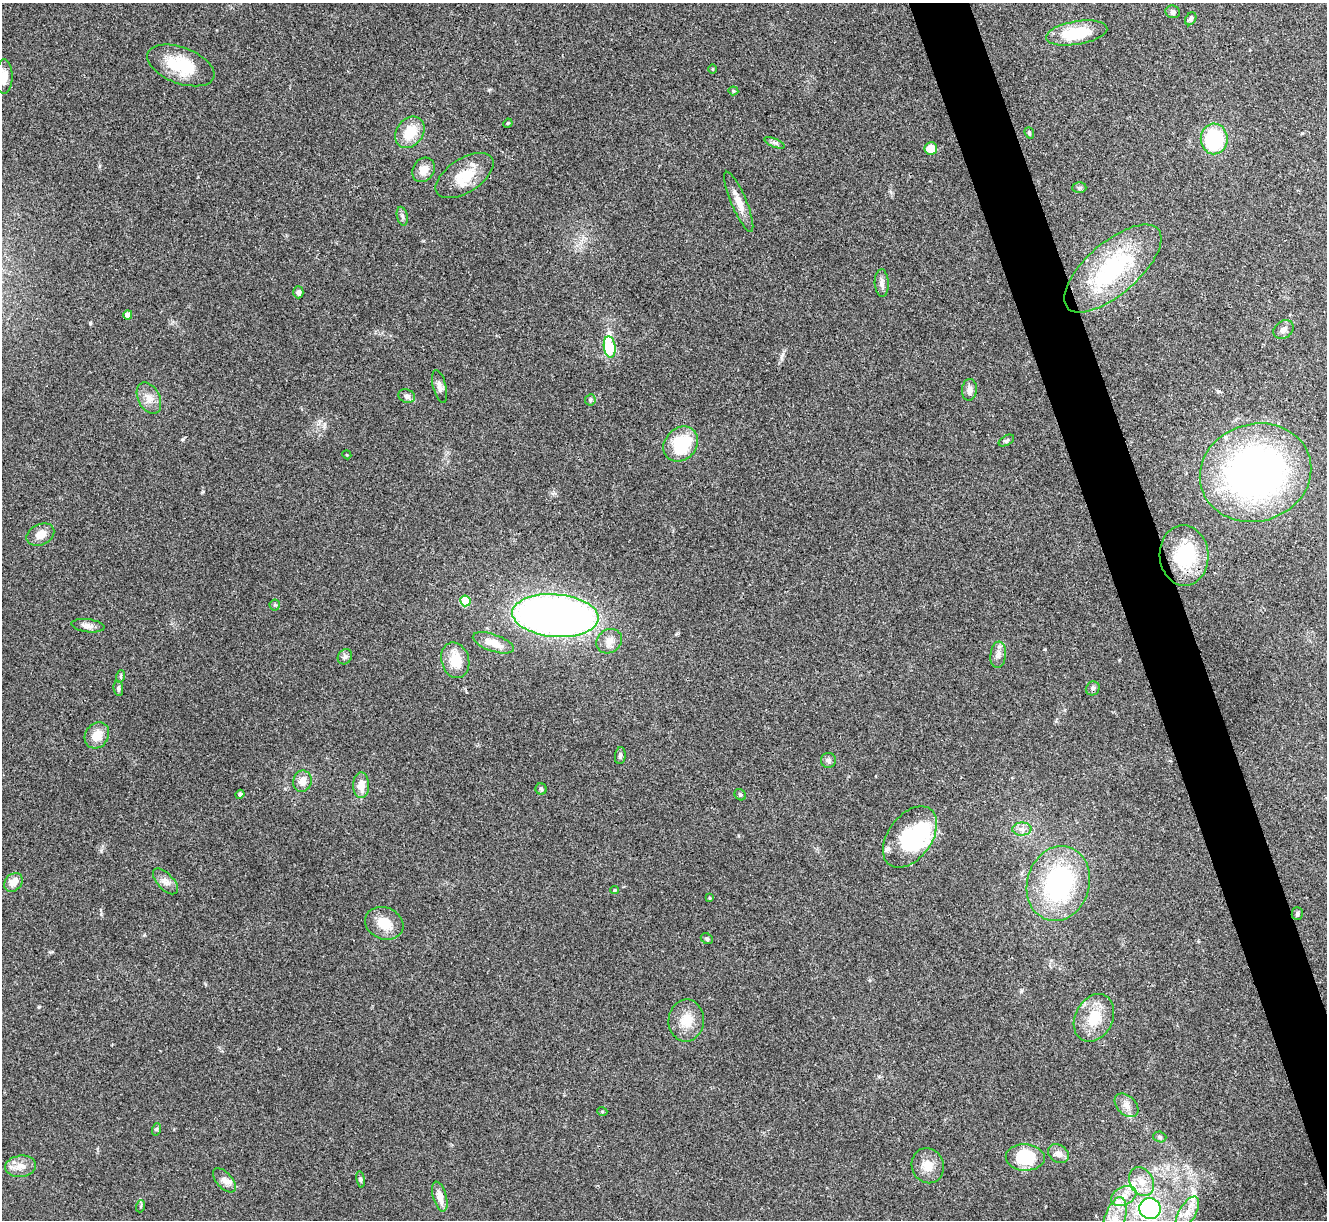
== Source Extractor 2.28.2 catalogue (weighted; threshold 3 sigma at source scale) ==
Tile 6 of 4 x 4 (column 2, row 2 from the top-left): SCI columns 1326-2650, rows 2581-3798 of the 5300 x 5287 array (HDU 1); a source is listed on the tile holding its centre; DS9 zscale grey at full resolution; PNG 1329 x 1222 px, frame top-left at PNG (2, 3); each listed source drawn as its Kron ellipse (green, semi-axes under 4 px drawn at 4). Shown black and unused: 4% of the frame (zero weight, under 3 of 4 exposures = <1% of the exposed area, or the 3 px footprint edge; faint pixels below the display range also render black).
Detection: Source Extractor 2.28.2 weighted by HDU 2 'WHT'; one run over the whole footprint, this tile lists its part. Background 0.0571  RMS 0.0056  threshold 0.0253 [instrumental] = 3 sigma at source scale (4.5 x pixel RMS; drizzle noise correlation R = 1.50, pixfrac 1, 0.05/0.05 arcsec/px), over >= 5 px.
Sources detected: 93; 3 inside a brighter object's white glare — neither listed nor drawn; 6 inside a brighter listed object's ellipse — not listed separately; the other 84 listed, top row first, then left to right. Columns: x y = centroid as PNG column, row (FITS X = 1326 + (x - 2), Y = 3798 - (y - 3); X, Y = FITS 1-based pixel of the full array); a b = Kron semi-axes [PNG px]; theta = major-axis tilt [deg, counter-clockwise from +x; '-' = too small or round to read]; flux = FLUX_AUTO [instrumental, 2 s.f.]
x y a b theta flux
1173 12 7 6 - 1.4
1191 19 7 5 54 1.5
1077 33 31 11 10 23
181 65 35 18 -20 25
713 69 5 3 - 0.49
4 76 17 8 90 5.3
733 91 5 4 - 0.95
508 123 5 4 - 0.52
410 132 17 13 53 13
1029 133 6 4 -69 0.84
1214 139 15 13 89 39
774 143 11 4 -22 1.4
931 148 6 6 - 9.5
424 170 13 10 55 5.5
465 175 33 17 33 15
1079 188 7 5 -1 1
739 202 32 7 -67 6.8
402 216 9 5 -76 1.6
1113 268 60 26 41 64
882 283 14 7 -88 2.7
298 292 6 5 - 2
128 315 4 4 - 3.8
1284 330 11 8 38 2.6
610 347 11 6 -83 38
440 387 17 6 -76 2.7
969 390 11 7 86 3.1
407 396 8 6 -19 2.2
149 398 17 11 -62 5.4
590 400 6 5 - 0.94
1006 441 8 5 29 1.1
681 444 19 15 46 30
347 455 4 3 - 0.44
1255 473 56 48 17 230
40 535 14 10 25 5.5
1184 555 30 24 -86 35
465 601 5 5 - 17
275 605 5 5 - 0.76
555 616 43 21 -4 380
88 626 16 6 -7 2.8
609 641 13 11 35 4.6
493 643 21 8 -19 8.4
998 655 13 8 84 3.1
345 657 8 6 55 1.7
455 660 18 14 -75 12
121 676 6 4 71 0.74
118 688 8 5 -85 1.1
1093 688 7 6 - 1.3
97 735 14 11 54 7.6
620 756 8 5 83 1.4
828 760 7 7 - 1.7
302 781 11 9 78 4.7
361 785 13 8 -89 6.4
541 789 6 5 - 0.98
240 794 4 4 - 1.5
740 795 6 5 - 0.83
1022 829 10 6 0 2.6
910 837 35 21 53 30
165 881 16 8 -47 3.5
13 882 10 8 46 5.4
1058 884 38 31 73 76
614 890 4 4 - 0.67
709 898 4 2 - 0.48
1297 913 6 5 - 1.1
384 923 19 16 -22 11
707 939 6 5 - 1
1094 1018 25 19 64 16
686 1020 21 18 87 10
1126 1105 14 9 -43 4
602 1111 5 3 - 0.53
157 1129 6 4 71 0.79
1160 1137 7 5 -17 1.1
1058 1154 11 8 -34 3.7
1025 1157 19 13 -2 26
21 1166 15 10 6 5.6
928 1166 18 16 -69 7.7
361 1179 8 4 -82 0.97
224 1180 14 8 -48 3.5
1141 1182 15 11 -61 8.1
1124 1196 13 9 26 5.6
440 1197 15 6 -74 5.5
141 1206 6 4 71 0.74
1150 1209 11 10 - 66
1187 1213 18 8 60 6.6
1115 1220 23 10 73 11
Isophote crosses this tile's border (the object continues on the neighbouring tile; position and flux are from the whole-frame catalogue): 3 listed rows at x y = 4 76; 1150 1209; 1115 1220
Unlisted compact peaks at least as high as the median listed source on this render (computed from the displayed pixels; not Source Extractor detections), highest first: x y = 90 323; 39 1007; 183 439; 781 358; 1045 649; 203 491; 101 851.